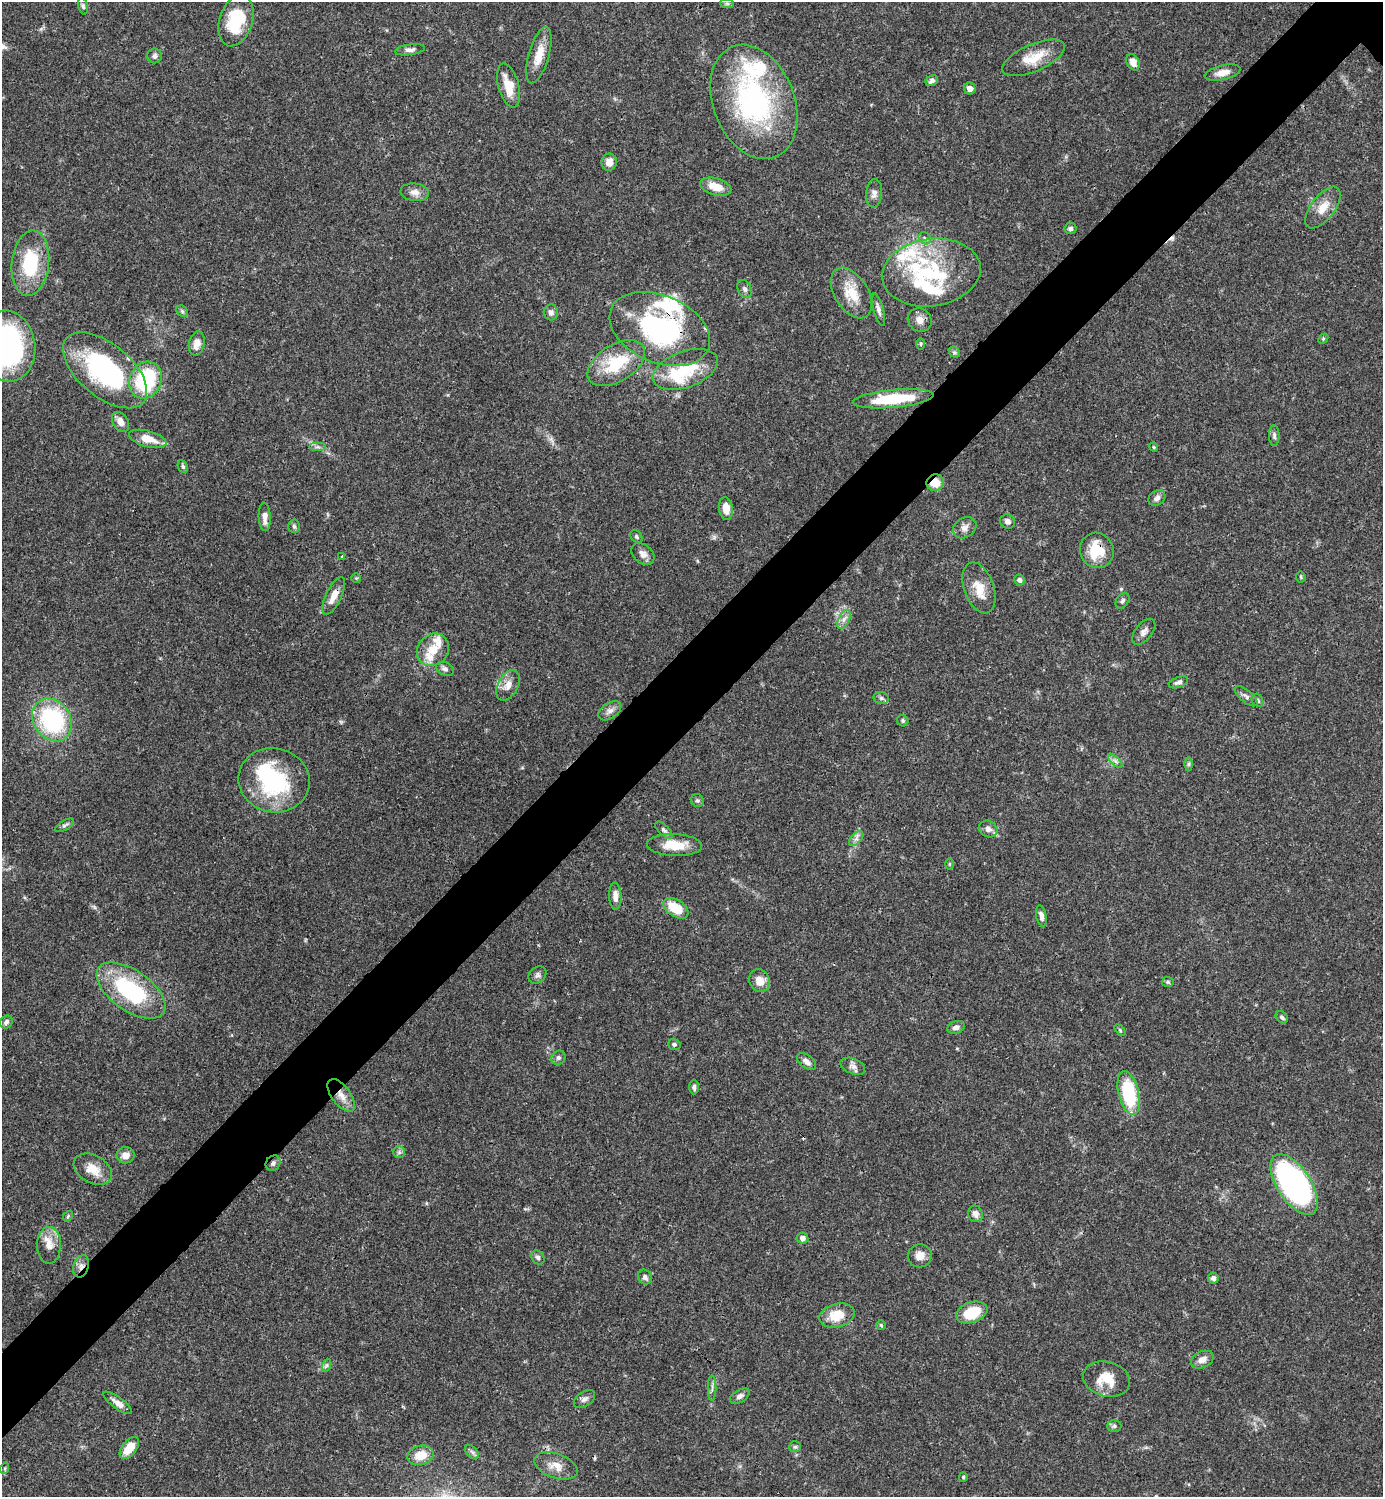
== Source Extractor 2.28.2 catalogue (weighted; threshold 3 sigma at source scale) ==
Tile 7 of 4 x 4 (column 3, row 2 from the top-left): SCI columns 3063-4443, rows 2991-4485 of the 5982 x 5983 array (HDU 1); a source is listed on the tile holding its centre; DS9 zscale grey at full resolution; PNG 1385 x 1499 px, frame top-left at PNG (2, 2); each listed source drawn as its Kron ellipse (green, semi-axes under 4 px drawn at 4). Shown black and unused: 6% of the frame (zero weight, under 3 of 4 exposures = <1% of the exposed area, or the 3 px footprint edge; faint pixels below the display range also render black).
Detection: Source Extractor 2.28.2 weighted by HDU 2 'WHT'; one run over the whole footprint, this tile lists its part. Background 0.0384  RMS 0.0027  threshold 0.0119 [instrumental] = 3 sigma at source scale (4.5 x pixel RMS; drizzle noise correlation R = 1.50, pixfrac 1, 0.05/0.05 arcsec/px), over >= 5 px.
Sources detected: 155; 3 inside a brighter object's white glare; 3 cosmic-ray / hot-pixel residue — neither listed nor drawn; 15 inside a brighter listed object's ellipse — not listed separately; the other 134 listed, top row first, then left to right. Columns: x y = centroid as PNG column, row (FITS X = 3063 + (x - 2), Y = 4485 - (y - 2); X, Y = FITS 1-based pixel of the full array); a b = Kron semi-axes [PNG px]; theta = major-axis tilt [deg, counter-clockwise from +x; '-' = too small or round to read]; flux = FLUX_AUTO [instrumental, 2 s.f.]
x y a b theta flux
727 3 7 4 -1 0.52
83 6 8 5 -75 0.59
236 21 26 16 72 13
410 50 15 5 7 1.1
539 55 29 10 74 4.6
154 56 7 7 - 0.91
1034 58 33 13 23 5.9
1133 62 9 6 -62 2.1
1223 73 18 7 13 2.4
932 81 6 5 - 0.89
509 85 22 10 -75 5
970 88 6 5 - 1.5
754 102 59 40 -68 50
609 162 8 7 - 2.1
716 187 16 8 -15 4.5
415 192 14 9 -7 1.9
874 193 14 8 84 1.4
1323 208 24 12 53 4.1
1070 229 6 5 - 0.73
925 238 7 5 -44 0.65
30 263 33 18 84 15
931 273 49 33 8 25
745 289 9 6 -63 0.94
851 293 28 16 -58 6.6
878 310 17 5 -74 1.2
182 311 6 5 - 0.49
551 312 8 7 - 1
920 320 12 11 - 2
660 329 53 33 -23 40
1323 339 6 4 47 0.35
197 344 12 8 79 2.2
921 344 5 3 - 0.3
7 346 35 28 -82 67
954 352 6 4 -44 0.5
616 363 32 18 32 13
685 369 34 18 20 11
105 370 50 26 -40 37
146 380 19 15 65 23
893 399 40 9 5 15
121 422 11 7 -58 2.2
1274 435 10 5 -90 0.74
148 439 19 8 -15 4.6
318 447 8 4 0 0.71
1154 447 4 4 - 0.29
183 466 7 4 -65 0.55
935 483 9 8 - 4
1157 498 9 7 37 1.1
726 508 11 7 -83 3
265 517 14 6 -87 1.9
1008 521 7 7 - 1.2
294 526 7 5 -87 0.62
965 528 12 10 32 1.6
636 537 7 5 -50 0.53
1097 550 18 16 -60 8.3
643 554 13 9 -40 1.6
342 556 3 2 - 0.31
1301 577 5 5 - 0.35
356 578 5 5 - 0.31
1019 580 6 5 - 0.85
979 588 26 15 -70 5.1
334 596 20 7 64 3
1122 601 8 6 57 0.67
844 619 10 5 63 1.2
1144 632 15 8 51 1.5
433 650 17 15 46 4.5
445 669 9 6 -25 0.88
1179 682 10 5 22 0.85
508 685 16 10 62 2.5
1246 696 14 6 -40 1
881 698 8 6 -15 0.67
1257 700 7 5 -57 0.59
610 711 13 7 35 1.4
52 720 23 18 -56 31
903 721 6 5 - 0.49
1115 761 9 3 -45 0.62
1189 764 6 4 89 0.49
274 780 36 32 -13 23
697 800 7 6 - 0.54
65 825 10 5 30 0.66
988 829 10 8 -27 1.5
664 830 11 5 -45 0.73
856 839 9 5 47 0.94
675 845 27 11 -2 5.7
949 864 6 4 -90 0.29
615 896 13 6 -87 2.1
676 908 14 8 -34 7.1
1041 916 11 5 -78 1.2
537 975 10 7 39 0.88
759 981 12 10 -69 3
1168 982 6 5 - 0.42
131 991 39 20 -35 26
1282 1017 7 5 -47 0.57
6 1022 7 5 52 0.92
956 1027 9 6 19 1.1
1120 1030 7 4 -47 0.39
674 1044 6 5 - 0.51
558 1058 7 6 - 0.66
806 1061 11 6 -37 1.3
853 1066 13 7 -22 1.3
694 1087 7 4 -90 0.63
1129 1093 22 10 -76 18
341 1095 19 9 -53 3
399 1152 6 5 - 0.61
125 1155 9 8 - 2.2
273 1163 8 7 - 0.88
93 1169 20 14 -29 4.3
1294 1185 34 17 -57 92
975 1214 8 7 - 1.6
68 1216 6 4 49 0.35
802 1238 6 5 - 1.2
49 1245 18 12 89 3
920 1256 12 11 - 2.2
538 1257 7 6 - 0.65
81 1266 11 7 72 1.5
645 1277 7 6 - 0.88
1213 1278 5 5 - 0.78
972 1312 16 10 19 8
837 1315 18 11 13 6.2
881 1325 5 5 - 0.36
1202 1360 12 8 25 1.9
327 1365 7 4 71 0.51
1107 1379 24 17 -15 5.9
712 1388 12 2 90 0.63
740 1396 11 6 31 1
584 1399 12 7 34 1.2
118 1403 17 5 -36 1.7
1114 1426 7 6 - 0.58
795 1447 6 5 - 0.5
129 1448 13 7 52 4.7
472 1452 8 5 -45 0.67
420 1455 13 9 13 4.4
556 1466 22 12 -19 3.4
5 1468 6 3 72 0.3
963 1477 5 4 - 0.33
Overlapping masked pixels (flux is a lower limit): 7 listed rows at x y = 660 329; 935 483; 1097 550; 334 596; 341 1095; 273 1163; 81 1266
Isophote crosses this tile's border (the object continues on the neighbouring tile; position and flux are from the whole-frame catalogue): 1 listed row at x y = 7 346